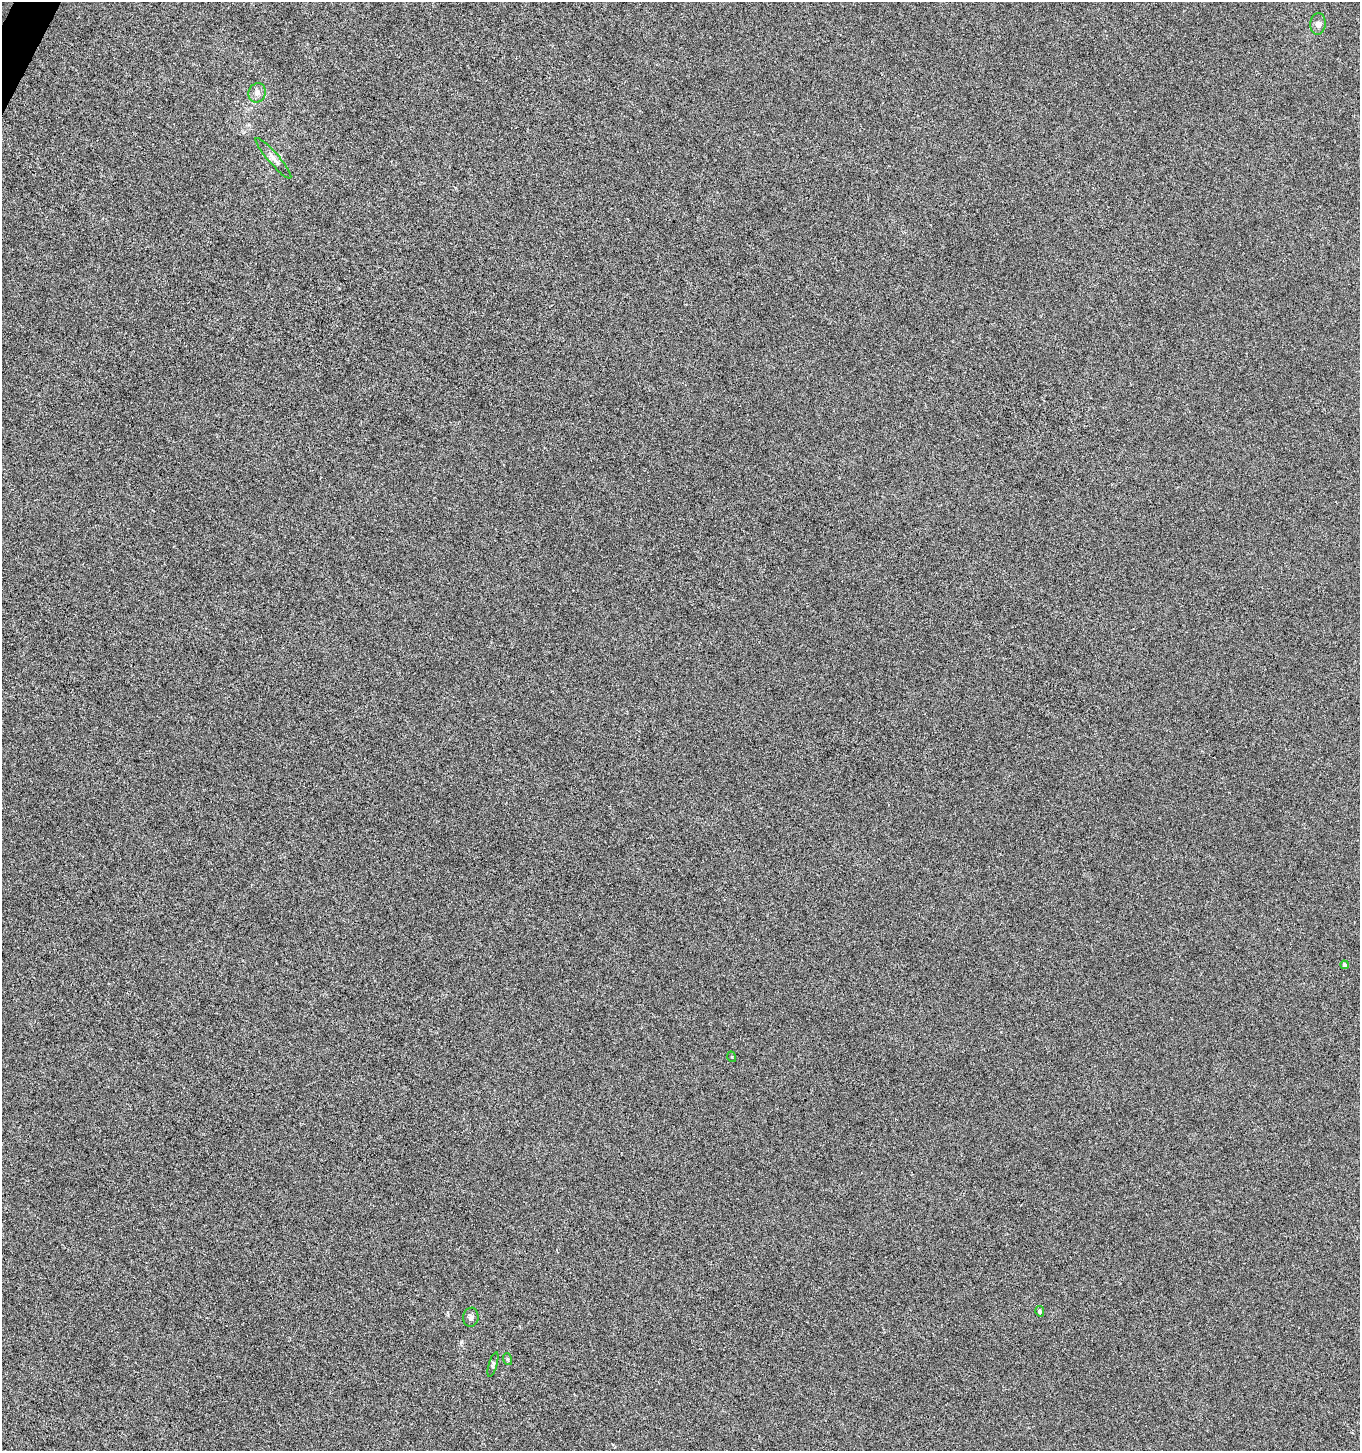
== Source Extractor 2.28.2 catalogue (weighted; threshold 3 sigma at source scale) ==
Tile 11 of 4 x 4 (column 3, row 3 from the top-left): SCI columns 2917-4274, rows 1456-2904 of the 5893 x 5803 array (HDU 1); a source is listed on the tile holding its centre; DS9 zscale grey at full resolution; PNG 1362 x 1453 px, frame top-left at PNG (2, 2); each listed source drawn as its Kron ellipse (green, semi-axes under 4 px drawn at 4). Shown black and unused: <1% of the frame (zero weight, under 3 of 6 exposures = <1% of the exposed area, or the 3 px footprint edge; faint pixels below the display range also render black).
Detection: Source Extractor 2.28.2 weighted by HDU 2 'WHT'; one run over the whole footprint, this tile lists its part. Background 1.27e-04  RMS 0.0022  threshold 0.0089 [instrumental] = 3 sigma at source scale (4.09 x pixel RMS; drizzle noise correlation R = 1.36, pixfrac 0.8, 0.0396/0.0396 arcsec/px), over >= 5 px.
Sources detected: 9; all 9 listed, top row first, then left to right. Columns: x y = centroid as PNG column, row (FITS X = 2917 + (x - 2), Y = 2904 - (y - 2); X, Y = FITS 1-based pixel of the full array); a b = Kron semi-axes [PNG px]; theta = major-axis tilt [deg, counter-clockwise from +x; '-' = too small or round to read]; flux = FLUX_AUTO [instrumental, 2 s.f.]
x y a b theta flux
1318 24 11 7 84 0.98
257 93 10 8 70 1.2
273 158 26 5 -49 1.2
1344 965 4 4 - 0.58
732 1057 5 3 - 0.14
1040 1311 5 4 - 0.48
471 1317 9 7 81 0.7
507 1359 6 3 -70 0.22
493 1364 12 4 74 0.4